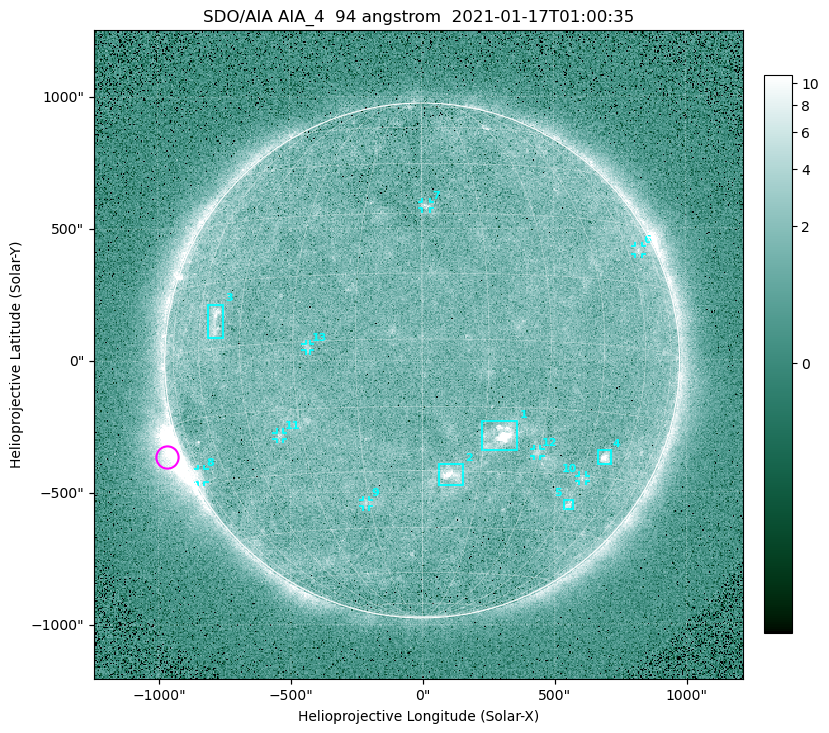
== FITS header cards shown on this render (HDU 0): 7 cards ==
TELESCOP= 'SDO/AIA '
INSTRUME= 'AIA_4   '
WAVELNTH=                   94
WAVEUNIT= 'angstrom'
DATE-OBS= '2021-01-17T01:00:35.12'
CTYPE1  = 'HPLN-TAN'
CTYPE2  = 'HPLT-TAN'

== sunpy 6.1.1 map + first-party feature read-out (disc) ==
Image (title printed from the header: SDO/AIA AIA_4  94 angstrom  2021-01-17T01:00:35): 512 x 512 px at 4.8 arcsec/px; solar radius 976 arcsec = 203 px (full disc in frame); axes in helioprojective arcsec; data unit not stated in the header (colour bar unlabelled)
Orientation: roll -0.138 deg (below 1 deg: not rotated)
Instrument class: DISC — disc imager (sunpy class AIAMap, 94 A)
Bright regions (active regions / flare kernels): reference = the median radial profile (limb darkening/brightening removed); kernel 5 px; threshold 5 sigma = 1.92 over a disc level ~1.64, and >= 1.15x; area >= 9 px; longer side >= 5 px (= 24 arcsec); searched inside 0.97 R_sun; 13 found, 13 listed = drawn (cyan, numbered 1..; 8 of them under ~33 arcsec drawn as corner ticks so the feature stays visible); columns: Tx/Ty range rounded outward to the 10 arcsec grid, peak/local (2 s.f.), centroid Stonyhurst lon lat
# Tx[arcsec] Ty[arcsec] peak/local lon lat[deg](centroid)
1 220..360 -340..-230 12 +19 -22
2 60..160 -470..-390 6.5 +8 -31
3 -810..-750 90..220 4.7 -54 +6
4 660..720 -400..-340 7.4 +52 -25
5 530..570 -570..-530 3.6 +45 -37
6 810..840 400..430 2.7 +66 +23
7 0..30 570..600 3 +1 +32
8 -850..-820 -460..-410 3 -75 -28
9 -230..-200 -550..-530 2.4 -16 -38
10 590..620 -460..-440 2.7 +46 -31
11 -550..-530 -300..-270 2.7 -36 -21
12 420..450 -360..-330 2.5 +29 -25
13 -440..-420 40..70 2.5 -26 -1
Off-limb structures (1.02-1.3 R_sun): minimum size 50 px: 5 found; the strongest spans PA ~95..130 deg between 1.02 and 1.21 R_sun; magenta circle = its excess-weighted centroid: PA ~110 deg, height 1.06 R_sun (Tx ~-970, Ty ~-370 arcsec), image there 4.9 x the reference